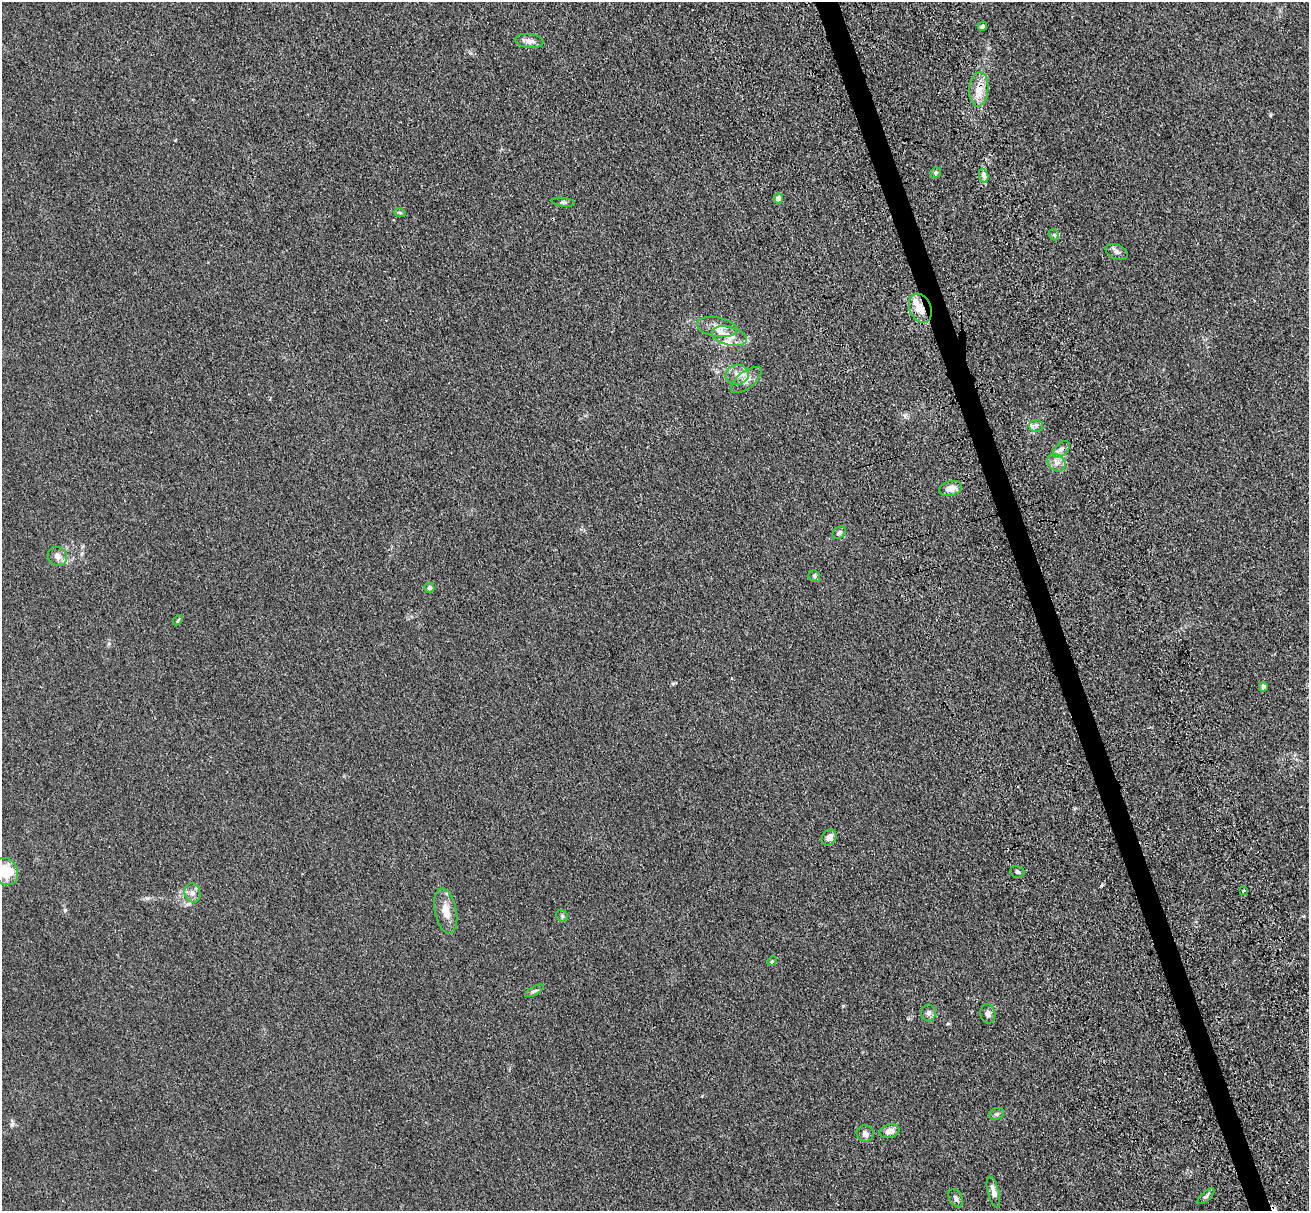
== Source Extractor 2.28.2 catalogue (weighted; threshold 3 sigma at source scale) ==
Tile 6 of 4 x 4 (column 2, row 2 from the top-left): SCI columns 1487-2793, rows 2857-4065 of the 5581 x 5561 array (HDU 1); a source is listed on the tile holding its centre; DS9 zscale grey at full resolution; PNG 1311 x 1213 px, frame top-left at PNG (2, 2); each listed source drawn as its Kron ellipse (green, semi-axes under 4 px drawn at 4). Shown black and unused: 2% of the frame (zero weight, under 3 of 4 exposures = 11% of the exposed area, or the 3 px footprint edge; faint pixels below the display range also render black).
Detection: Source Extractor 2.28.2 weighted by HDU 2 'WHT'; one run over the whole footprint, this tile lists its part. Background 0.0493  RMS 0.0055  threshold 0.025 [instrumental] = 3 sigma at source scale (4.5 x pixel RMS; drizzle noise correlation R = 1.50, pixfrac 1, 0.05/0.05 arcsec/px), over >= 5 px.
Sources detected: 47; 1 cosmic-ray / hot-pixel residue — neither listed nor drawn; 4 inside a brighter listed object's ellipse — not listed separately; the other 42 listed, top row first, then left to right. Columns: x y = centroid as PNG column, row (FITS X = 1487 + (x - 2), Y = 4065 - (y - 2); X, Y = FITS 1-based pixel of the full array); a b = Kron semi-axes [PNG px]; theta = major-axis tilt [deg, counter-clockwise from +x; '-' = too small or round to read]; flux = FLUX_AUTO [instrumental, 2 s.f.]
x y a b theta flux
983 26 5 4 - 0.9
529 41 14 7 -7 3
979 89 17 9 86 6.9
936 172 6 5 - 1
984 176 7 4 -72 1.5
778 198 5 5 - 4.3
563 202 12 2 -7 0.76
400 213 6 3 -19 0.64
1054 235 6 4 -48 0.77
1117 252 11 7 -22 2.1
920 308 15 10 -66 6.6
717 327 20 9 -10 5.3
729 336 18 9 -14 6.1
737 375 12 10 13 4.1
746 380 18 8 38 4.2
1036 426 6 6 - 1.5
1061 449 10 6 43 2.2
1056 463 10 8 -41 3
951 488 11 7 14 4
839 533 7 5 42 1.3
57 556 10 9 - 3
814 576 6 5 - 0.98
429 588 5 5 - 1.5
178 620 6 3 46 0.57
1263 687 4 4 - 1.7
829 837 8 6 53 3.3
6 871 14 12 -61 13
1017 872 7 5 -15 1.2
1244 890 3 3 - 1.6
192 893 9 8 - 2.6
446 911 23 10 -78 7.1
562 916 6 5 - 0.89
772 961 5 4 - 0.61
534 991 10 3 29 1
928 1013 8 7 - 1.9
988 1014 10 7 -79 2.2
997 1114 7 5 20 1.1
890 1131 10 6 17 4
865 1134 8 8 - 2.4
993 1192 16 5 -75 2.8
1206 1196 10 4 42 1.2
956 1198 10 6 -64 1.6
Overlapping masked pixels (flux is a lower limit): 2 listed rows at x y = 979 89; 920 308
Isophote crosses this tile's border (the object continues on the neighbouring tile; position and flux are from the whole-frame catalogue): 1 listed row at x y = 6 871
Unlisted compact peaks at least as high as the median listed source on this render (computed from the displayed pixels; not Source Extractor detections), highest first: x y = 65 910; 1101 886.